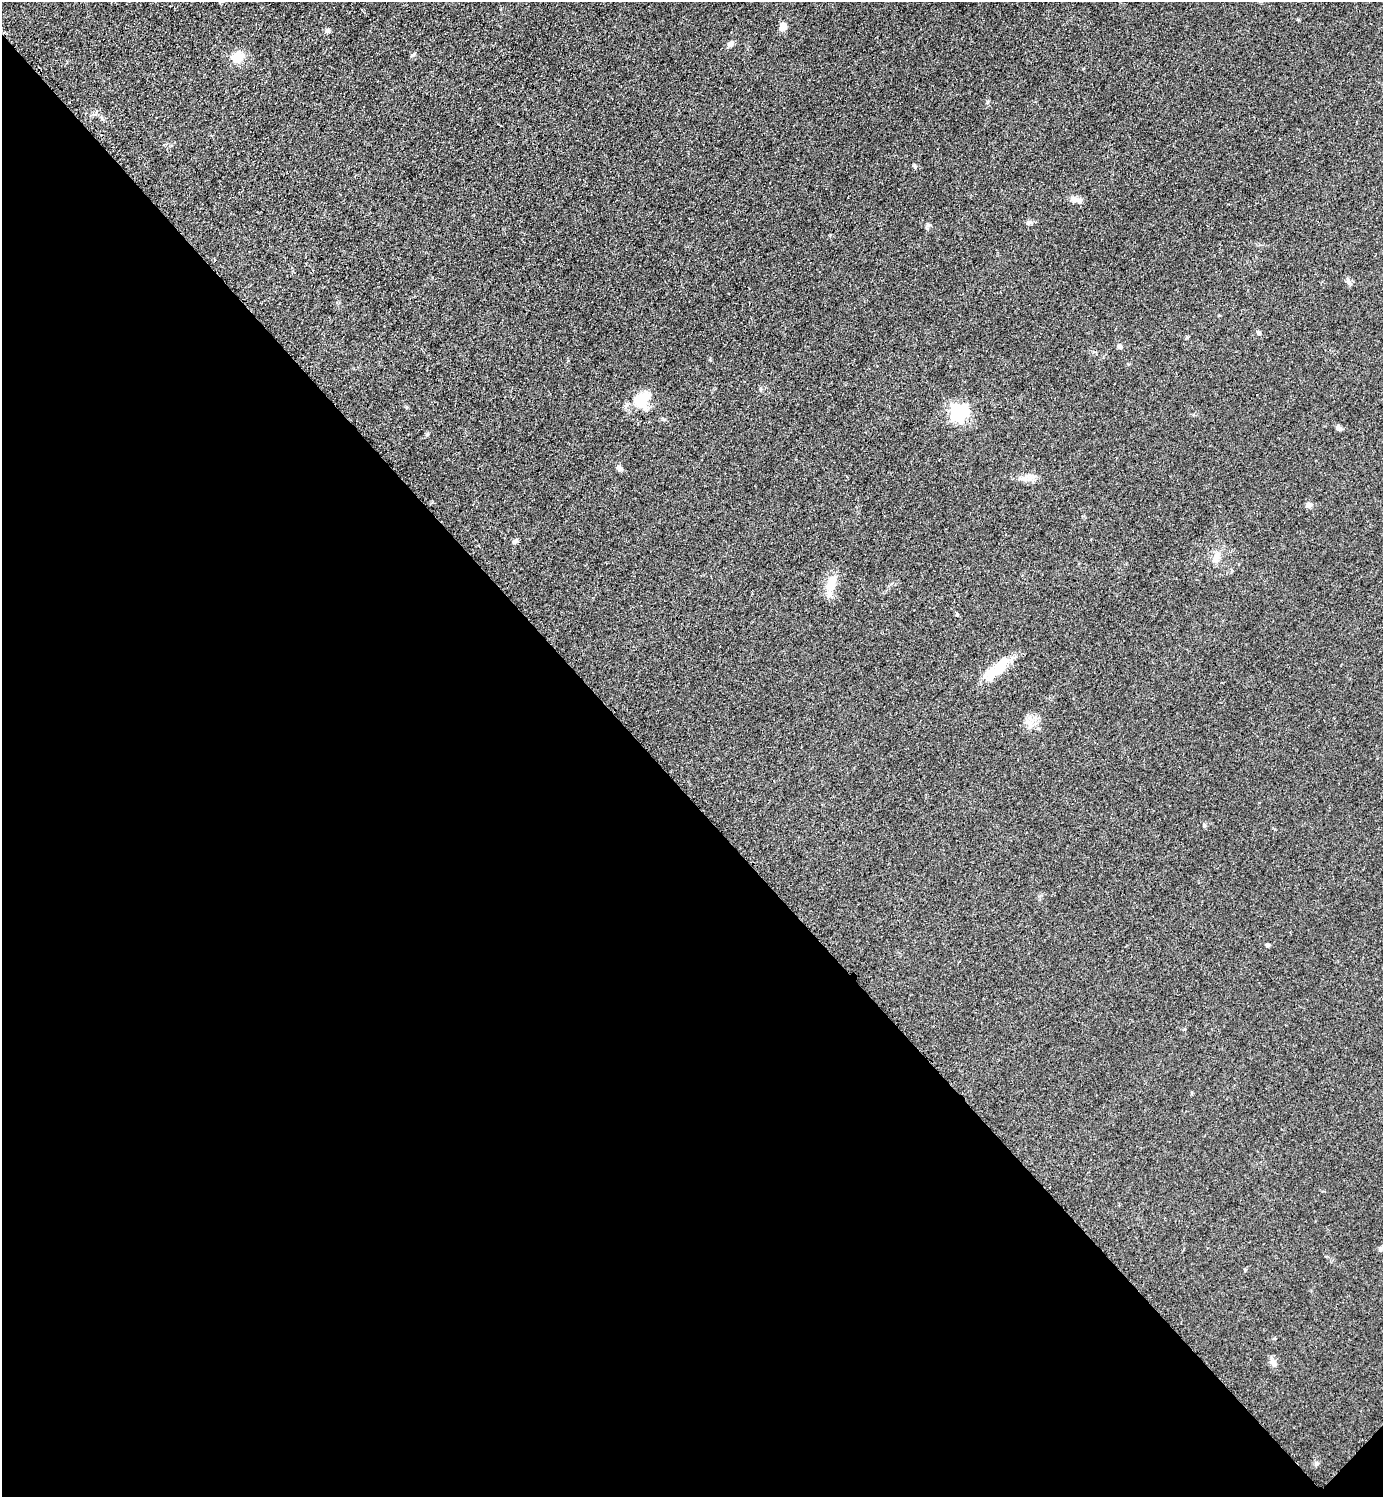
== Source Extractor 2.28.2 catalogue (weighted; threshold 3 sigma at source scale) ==
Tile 14 of 4 x 4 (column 2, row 4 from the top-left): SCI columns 1695-3075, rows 9-1503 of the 6004 x 6004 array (HDU 1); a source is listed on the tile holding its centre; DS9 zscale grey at full resolution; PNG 1385 x 1499 px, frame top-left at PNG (2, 2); no overlay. Shown black and unused: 47% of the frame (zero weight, under 2 of 3 exposures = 1% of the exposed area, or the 3 px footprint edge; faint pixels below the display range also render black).
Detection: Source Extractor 2.28.2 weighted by HDU 2 'WHT'; one run over the whole footprint, this tile lists its part. Background 0.0782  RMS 0.0082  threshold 0.0367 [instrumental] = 3 sigma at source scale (4.5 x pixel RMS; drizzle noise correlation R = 1.50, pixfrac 1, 0.05/0.05 arcsec/px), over >= 5 px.
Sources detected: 31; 1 cosmic-ray / hot-pixel residue — not listed; the other 30 listed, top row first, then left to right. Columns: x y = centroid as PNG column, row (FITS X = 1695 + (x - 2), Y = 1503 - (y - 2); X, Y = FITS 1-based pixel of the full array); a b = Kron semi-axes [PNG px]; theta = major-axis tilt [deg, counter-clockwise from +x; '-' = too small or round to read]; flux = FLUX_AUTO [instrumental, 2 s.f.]
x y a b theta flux
783 26 8 7 - 6.2
327 31 6 5 - 2
730 44 7 6 - 3.1
412 55 7 4 45 1.2
238 58 16 12 18 13
987 102 6 4 71 1
915 166 6 5 - 1.2
1076 200 14 7 -12 4.3
1028 223 9 5 19 1.9
928 225 7 5 44 1.6
1348 282 11 3 -75 1.8
1219 315 5 3 - 0.62
1259 333 6 5 - 2.1
1119 347 7 6 - 1.8
642 400 22 17 60 23
959 413 7 7 - 220
1339 427 8 5 -53 2.3
619 468 8 6 -62 2.4
1025 478 15 8 14 6.1
1309 505 8 7 - 2.6
516 541 7 4 -18 1.4
1216 557 17 8 76 6.4
831 583 24 11 72 13
957 615 4 3 - 2
994 671 38 14 32 21
1030 724 10 6 71 4.1
1204 825 5 5 - 1.2
1267 945 4 4 - 2
1273 1363 11 8 -57 3.6
1316 1463 7 4 -71 1.3
Unlisted compact peaks at least as high as the median listed source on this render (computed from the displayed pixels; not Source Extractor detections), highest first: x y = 427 434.